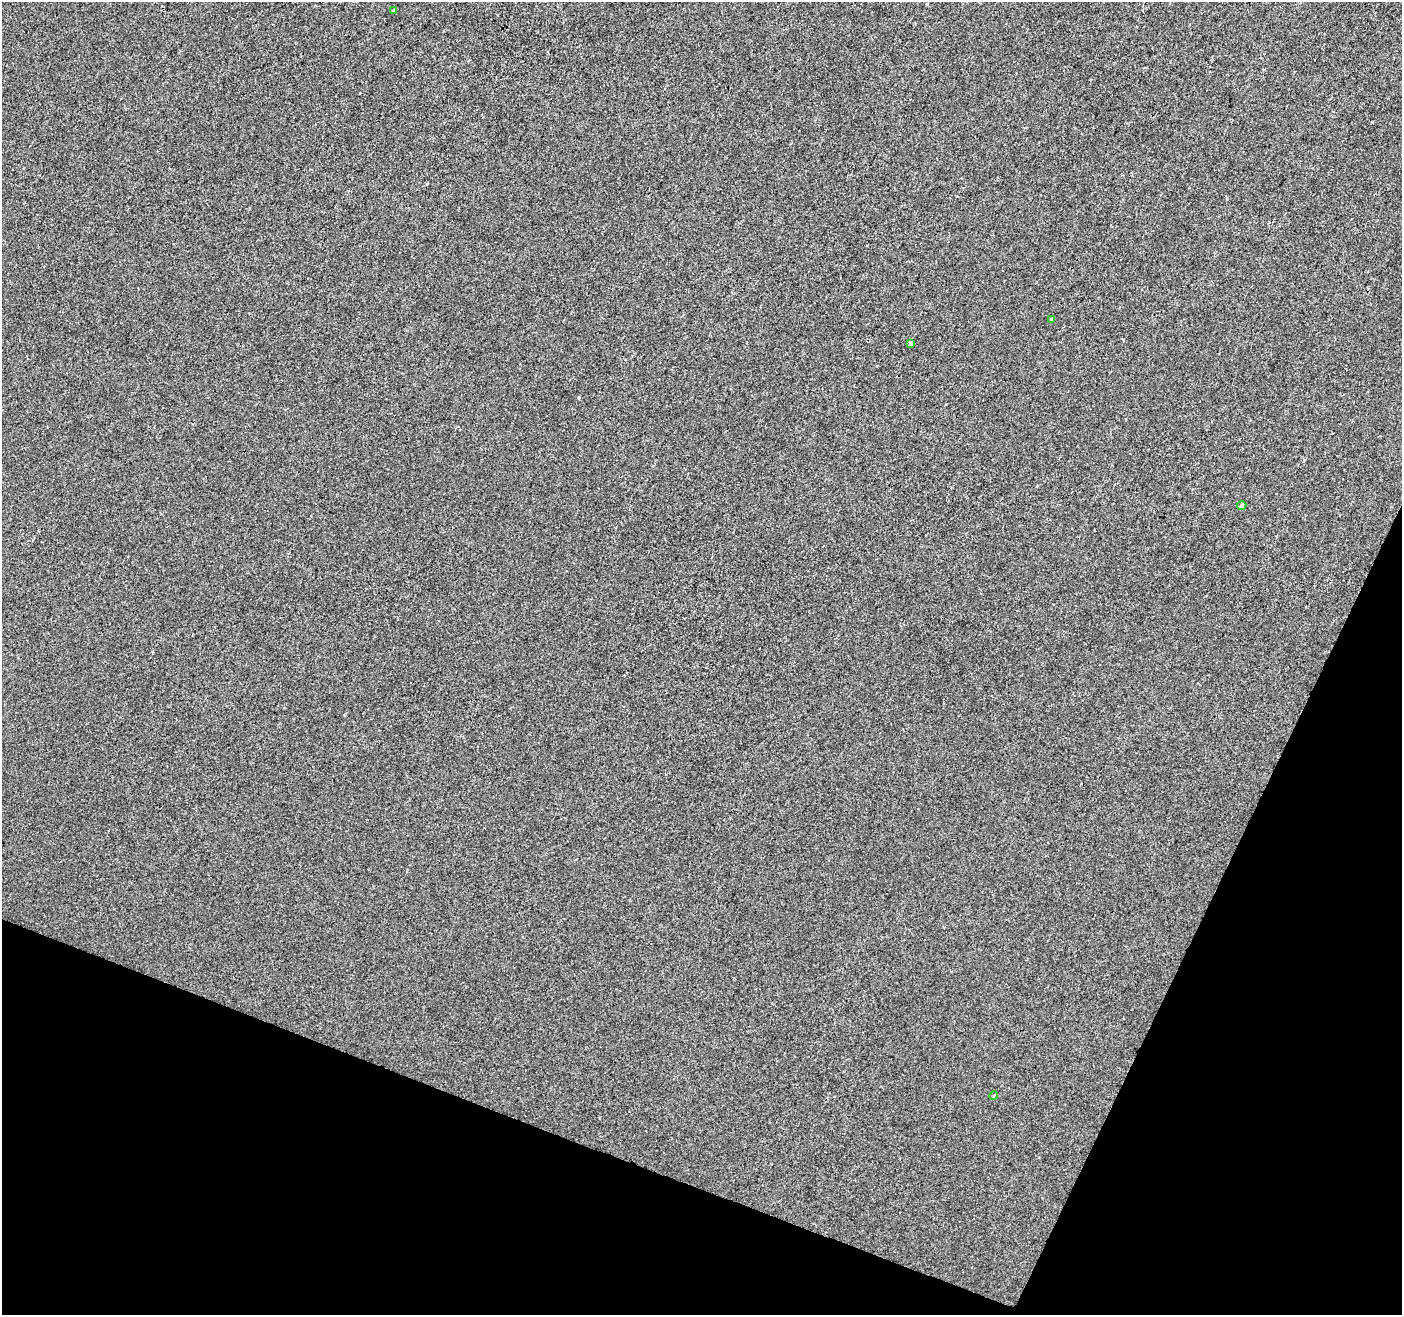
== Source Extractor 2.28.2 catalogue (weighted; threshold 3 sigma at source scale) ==
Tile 15 of 4 x 4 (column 3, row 4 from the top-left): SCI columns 2808-4207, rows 273-1585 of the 5607 x 5732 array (HDU 1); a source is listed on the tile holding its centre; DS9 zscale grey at full resolution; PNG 1404 x 1317 px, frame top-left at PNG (2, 2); each listed source drawn as its Kron ellipse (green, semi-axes under 4 px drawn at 4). Shown black and unused: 20% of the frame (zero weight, under 2 of 3 exposures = <1% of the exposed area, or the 3 px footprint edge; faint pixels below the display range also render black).
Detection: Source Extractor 2.28.2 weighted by HDU 2 'WHT'; one run over the whole footprint, this tile lists its part. Background -8.81e-04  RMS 0.0042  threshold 0.0189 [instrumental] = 3 sigma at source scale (4.5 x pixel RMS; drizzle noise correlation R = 1.50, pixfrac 1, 0.0396/0.0396 arcsec/px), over >= 5 px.
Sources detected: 5; all 5 listed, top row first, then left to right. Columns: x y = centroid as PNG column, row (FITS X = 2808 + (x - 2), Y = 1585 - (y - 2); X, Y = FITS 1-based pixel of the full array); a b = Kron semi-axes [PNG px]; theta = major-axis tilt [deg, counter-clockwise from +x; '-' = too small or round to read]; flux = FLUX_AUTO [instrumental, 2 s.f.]
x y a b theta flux
394 10 3 3 - 0.87
1052 320 4 3 - 1.5
911 343 4 3 - 1.6
1242 506 5 4 - 1.5
994 1095 4 3 - 0.41